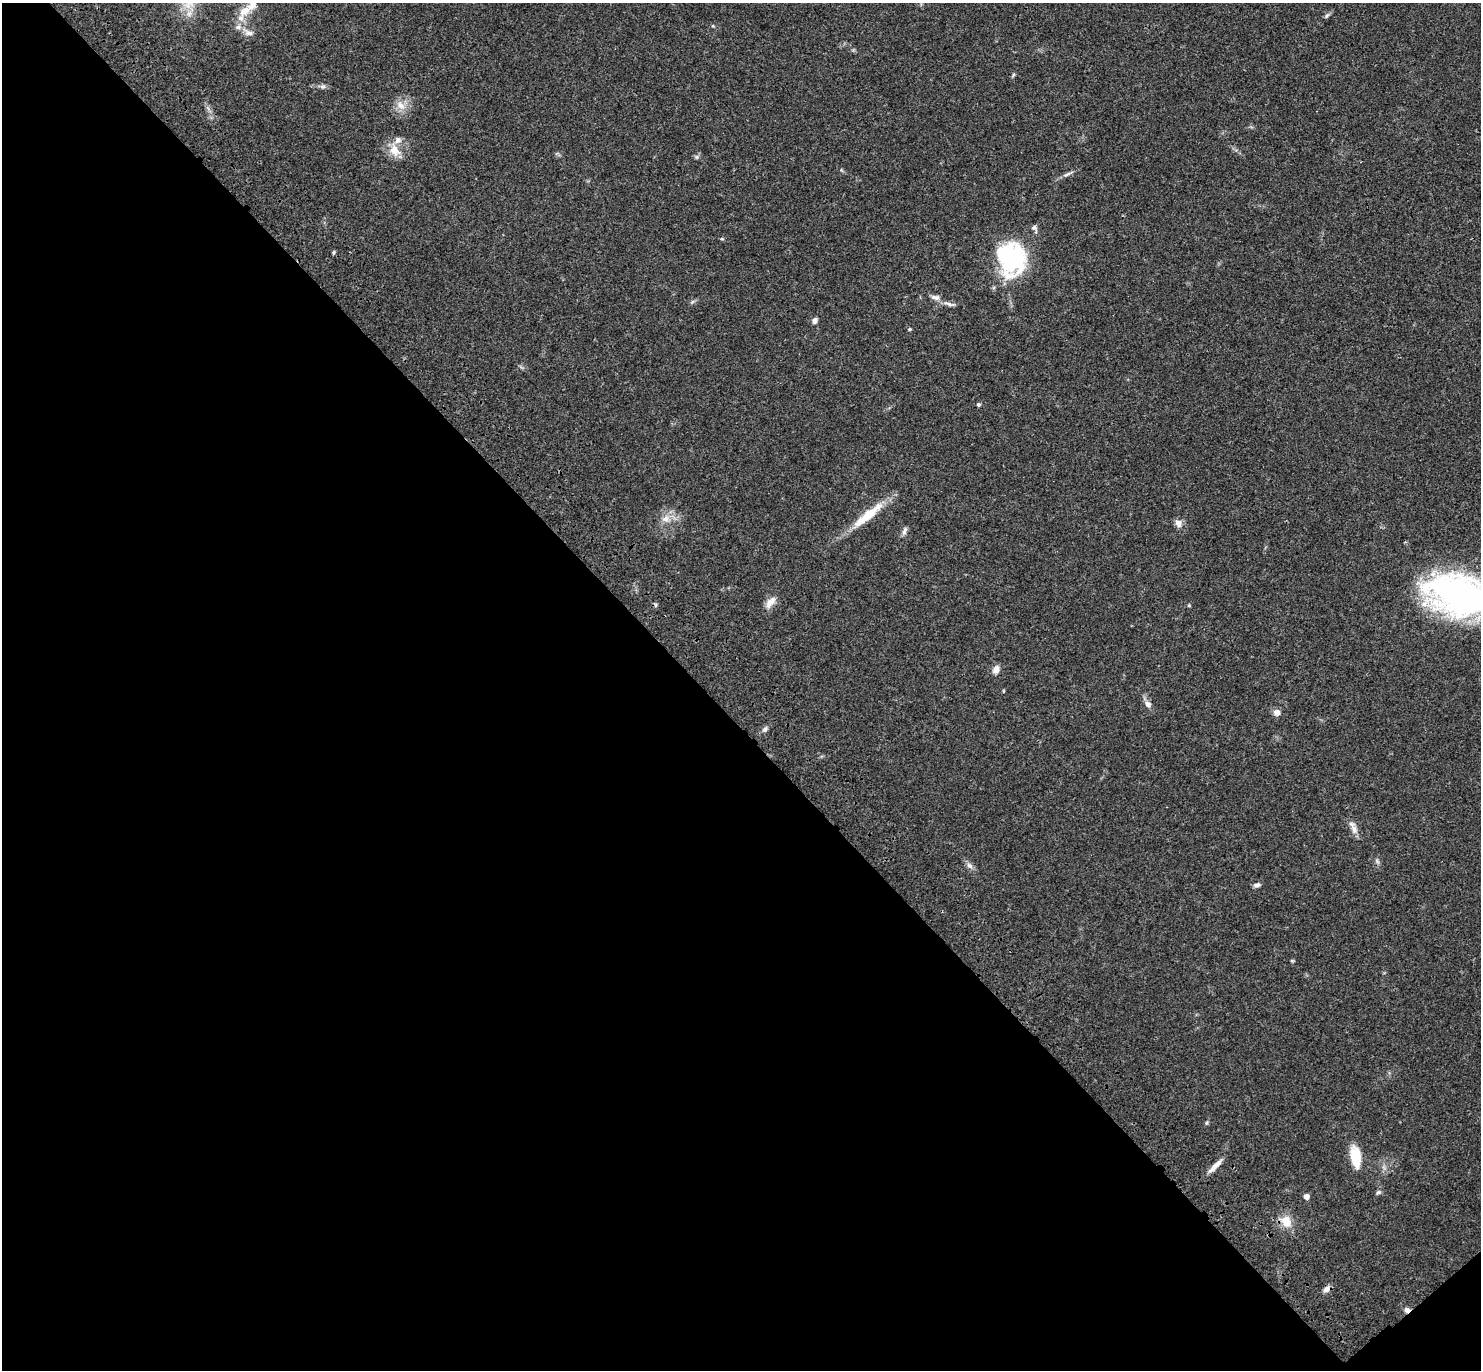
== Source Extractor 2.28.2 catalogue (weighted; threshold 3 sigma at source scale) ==
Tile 14 of 4 x 4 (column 2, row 4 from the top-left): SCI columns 1578-3056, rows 246-1613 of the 6115 x 6103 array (HDU 1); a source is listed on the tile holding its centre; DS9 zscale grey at full resolution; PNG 1483 x 1372 px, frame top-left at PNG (2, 3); no overlay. Shown black and unused: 48% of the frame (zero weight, under 3 of 4 exposures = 6% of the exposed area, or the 3 px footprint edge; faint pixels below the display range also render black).
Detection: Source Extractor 2.28.2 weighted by HDU 2 'WHT'; one run over the whole footprint, this tile lists its part. Background 0.0501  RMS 0.0056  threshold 0.0252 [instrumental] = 3 sigma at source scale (4.5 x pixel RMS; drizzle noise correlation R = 1.50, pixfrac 1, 0.05/0.05 arcsec/px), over >= 5 px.
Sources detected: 47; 1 inside a brighter object's white glare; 1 cosmic-ray / hot-pixel residue — not listed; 3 inside a brighter listed object's ellipse — not listed separately; the other 42 listed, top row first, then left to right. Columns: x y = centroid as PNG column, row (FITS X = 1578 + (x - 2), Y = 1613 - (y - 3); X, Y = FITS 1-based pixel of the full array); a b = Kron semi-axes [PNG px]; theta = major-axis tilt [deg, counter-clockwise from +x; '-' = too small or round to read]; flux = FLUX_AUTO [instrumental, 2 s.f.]
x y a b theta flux
244 11 17 11 36 7.2
1326 16 7 4 33 1
713 26 5 3 - 0.57
238 27 8 6 13 1.9
248 33 12 7 -6 2.8
1013 75 7 3 54 0.72
322 86 8 6 14 1.5
401 105 14 9 -40 5
394 150 19 12 -54 7.7
696 157 7 5 -22 1
1068 174 15 4 26 1.9
1034 227 7 6 - 1.5
334 252 5 3 - 0.71
1005 257 38 20 -65 51
934 297 9 7 -9 2
692 302 6 4 19 0.88
948 304 15 5 -20 2.5
814 321 7 5 61 2
910 329 5 4 - 0.64
978 405 4 4 - 1.1
868 515 48 10 39 17
665 519 10 9 - 4.1
1178 523 9 7 -51 3.4
904 531 11 5 67 1.9
1459 595 60 34 -10 200
770 602 19 9 50 4.6
1189 605 4 4 - 0.55
996 670 10 8 64 3.4
1148 704 10 7 -50 2.6
1277 712 7 7 - 3.2
765 729 7 5 30 1.4
1354 829 13 8 -73 3.4
1377 861 9 3 -59 0.98
969 866 10 7 -39 2.1
1257 885 8 5 10 1.7
1206 1123 6 4 89 0.73
1355 1156 28 12 -83 13
1215 1166 23 5 45 4.8
1378 1192 7 5 38 1.1
1306 1196 4 4 - 3.7
1286 1221 14 12 -63 8.2
1326 1289 9 6 34 2.6
Isophote crosses this tile's border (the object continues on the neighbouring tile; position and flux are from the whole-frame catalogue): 1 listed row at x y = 1459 595